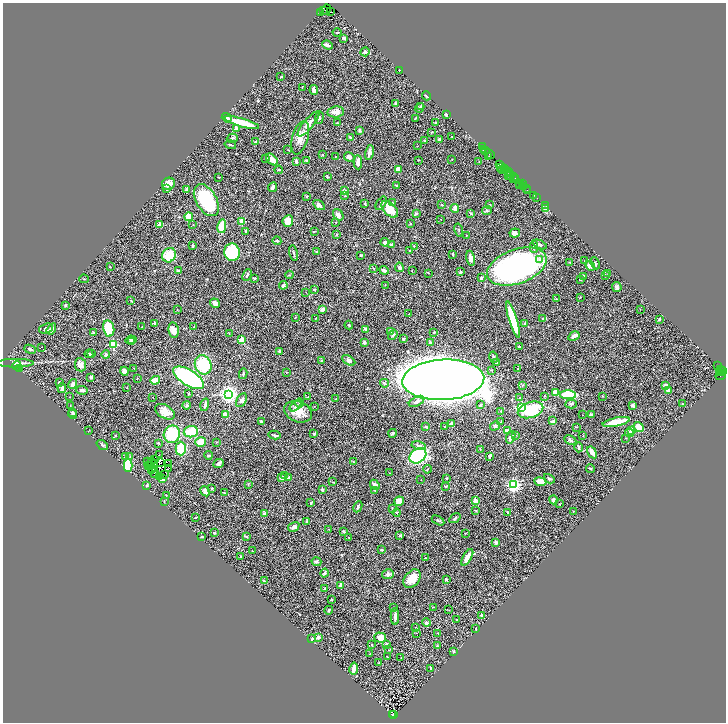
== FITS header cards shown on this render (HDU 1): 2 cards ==
NAXIS1  =                 1447
NAXIS2  =                 1440

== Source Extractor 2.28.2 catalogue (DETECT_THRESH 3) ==
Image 1447 x 1440 px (HDU 1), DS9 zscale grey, zoomed out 1/2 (1 PNG px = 2 x 2 image px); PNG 728 x 724 px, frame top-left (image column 2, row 1439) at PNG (3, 3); each listed source drawn as its Kron ellipse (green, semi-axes under 4 px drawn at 4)
Background 1.58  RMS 0.057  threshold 0.171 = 3 sigma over >= 5 px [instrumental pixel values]
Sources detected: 478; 58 cannot appear on this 1/2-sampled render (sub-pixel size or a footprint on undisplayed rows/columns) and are neither listed nor drawn; the other 420 listed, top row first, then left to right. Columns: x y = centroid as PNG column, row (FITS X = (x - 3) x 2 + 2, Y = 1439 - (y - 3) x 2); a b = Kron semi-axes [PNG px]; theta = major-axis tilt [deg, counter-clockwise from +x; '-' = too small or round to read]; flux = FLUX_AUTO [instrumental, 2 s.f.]
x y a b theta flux
323 10 4 1 - 270
326 10 5 2 - 520
320 12 2 1 - 51
330 12 4 2 - 410
337 33 4 2 - 8.7
344 38 4 2 - 15
328 45 6 2 -22 52
365 52 5 3 - 23
399 70 2 2 - 20
281 77 3 1 - 6.1
302 87 2 2 - 4.3
314 90 5 3 - 73
427 96 4 2 - 16
396 103 4 3 - 17
421 106 4 3 - 13
420 108 5 4 - 17
336 112 8 5 8 78
446 114 3 2 - 17
319 117 6 3 88 15
227 118 5 3 - 62
416 118 3 2 - 5.9
337 122 2 2 - 9
436 122 3 2 - 8.2
242 123 18 3 -15 370
309 124 16 5 50 77
236 129 3 2 - 70
360 130 3 2 - 17
431 132 3 2 - 5.4
350 137 3 3 - 6.5
452 137 2 2 - 4.6
232 138 5 3 - 19
300 138 17 8 74 99
440 139 3 2 - 28
424 140 2 2 - 14
255 142 2 2 - 14
230 145 6 2 -14 14
417 146 2 2 - 3.6
482 147 2 1 - 100
288 150 3 2 - 5
484 150 3 1 - 240
486 151 2 2 - 110
369 152 7 3 78 53
490 154 6 2 -43 220
322 155 3 2 - 3.6
489 156 2 1 - 68
335 157 2 1 - 3.6
349 157 5 4 - 42
265 159 4 2 - 8.7
272 159 7 4 -45 83
452 159 2 2 - 3.6
306 160 3 2 - 13
418 160 2 2 - 4.9
296 162 4 3 - 27
358 162 7 3 -87 71
479 162 3 2 - 4.9
499 164 3 1 - 58
501 167 4 2 - 350
505 168 3 2 - 180
398 169 3 3 - 120
503 169 4 2 - 320
506 169 2 1 - 60
279 170 4 3 - 10
508 171 2 1 - 140
510 173 3 2 - 310
508 175 2 1 - 320
510 176 3 1 - 100
219 177 2 2 - 6.3
327 177 3 2 - 8.1
514 177 3 1 - 180
513 178 2 1 - 150
515 178 3 1 - 110
520 183 3 1 - 120
169 184 6 6 - 79
522 184 2 1 - 26
397 186 3 2 - 8.5
519 186 2 1 - 110
524 186 3 2 - 170
273 187 5 3 - 23
167 189 4 3 - 21
187 189 4 3 - 45
526 189 3 1 - 220
344 190 4 3 - 12
527 190 3 1 - 110
534 195 2 1 - 32
307 196 3 3 - 8.4
345 196 3 2 - 9.1
537 198 2 1 - 80
206 200 17 10 -59 720
365 203 3 3 - 12
381 203 7 3 56 27
392 203 3 3 - 8.8
319 205 6 4 -33 39
442 205 2 2 - 6.6
490 205 3 2 - 9.8
546 206 3 1 - 29
455 208 4 3 - 55
390 209 10 6 -46 180
546 209 4 4 - 34
487 211 5 3 - 16
470 213 3 3 - 11
416 214 4 2 - 17
338 215 6 4 -51 34
189 217 4 3 - 130
440 219 2 1 - 2.9
242 221 2 2 - 280
288 221 6 5 - 140
335 222 3 2 - 5.2
410 223 3 2 - 8.2
193 224 2 2 - 4.1
160 225 3 2 - 110
222 226 7 3 78 350
458 230 7 2 -77 9.1
246 231 3 2 - 14
315 231 3 2 - 3.4
515 233 5 4 - 33
337 234 3 2 - 7.7
466 235 2 1 - 2.9
277 241 4 3 - 16
385 242 4 2 - 43
391 245 3 3 - 18
540 245 7 3 -24 20
192 246 3 2 - 17
414 246 3 2 - 8.2
534 247 6 3 89 15
409 251 2 2 - 6.3
232 252 9 8 - 640
317 252 2 2 - 32
294 253 8 2 -78 13
453 254 4 2 - 11
169 255 7 6 - 270
361 255 2 2 - 15
471 258 7 4 -78 60
540 259 4 4 - 25
584 261 3 2 - 6.5
570 262 3 2 - 14
595 263 6 2 -65 9
517 266 31 17 20 3000
590 266 5 4 - 40
110 267 2 2 - 9.3
399 267 5 4 - 39
373 268 3 2 - 6.5
178 270 4 2 - 8.5
384 270 5 2 - 43
412 270 2 2 - 3.8
460 272 3 3 - 9.2
428 273 4 1 - 4.5
608 273 4 2 - 7.6
247 275 6 3 66 12
289 275 4 2 - 7.8
583 276 3 2 - 5.9
605 276 3 2 - 6.9
254 278 4 2 - 12
481 278 4 3 - 11
84 279 5 2 - 6.9
580 280 2 2 - 9.7
283 285 4 3 - 33
385 285 2 2 - 4.2
617 287 5 4 - 30
314 290 3 3 - 7.9
306 292 2 2 - 4.9
580 297 3 2 - 5.1
556 299 3 2 - 6.7
131 301 4 2 - 6.6
215 303 5 3 - 58
66 305 2 2 - 39
177 309 2 2 - 5.6
323 309 4 3 - 53
640 309 2 1 - 2.8
409 314 2 2 - 7.3
295 318 3 2 - 4.6
315 318 2 1 - 6
543 319 3 3 - 20
659 319 3 2 - 15
513 320 19 4 -73 480
154 323 3 2 - 12
524 323 3 2 - 6
349 325 4 2 - 8.8
194 326 2 2 - 4.1
142 327 2 1 - 3.2
109 328 8 5 -79 410
46 329 7 4 19 27
51 329 6 4 55 43
366 329 3 2 - 61
174 330 8 5 -80 65
94 332 4 3 - 10
391 332 3 3 - 41
434 332 2 2 - 24
229 334 3 2 - 4.6
393 335 6 3 54 26
574 336 6 3 30 52
403 339 3 3 - 24
131 340 5 2 - 38
242 340 3 3 - 130
132 342 4 2 - 33
364 342 3 3 - 26
430 343 4 3 - 29
113 345 3 3 - 620
41 347 2 1 - 62
519 347 3 3 - 16
30 349 6 3 -22 20
279 351 4 4 - 19
89 354 4 3 - 17
91 354 4 2 - 12
106 355 4 3 - 23
494 357 6 3 -74 22
322 360 4 3 - 13
349 360 7 4 -29 30
496 362 3 2 - 12
16 363 18 4 0 54
80 365 6 5 - 64
203 365 10 8 -67 480
718 365 3 2 - 730
17 366 4 4 - 14
19 368 4 2 - 9.2
134 368 3 1 - 3.9
518 369 2 2 - 7.9
492 370 3 2 - 7.9
720 370 2 1 - 640
124 371 4 3 - 54
722 371 4 3 - 360
286 372 2 2 - 14
719 372 3 2 - 260
243 374 5 3 - 17
721 375 6 2 34 400
91 377 3 2 - 34
137 378 2 2 - 2.9
188 378 17 7 -31 1500
155 380 5 3 - 140
443 380 41 20 3 33000
59 382 3 3 - 9.2
384 383 4 3 - 23
73 384 5 3 - 39
523 385 3 3 - 7.4
666 385 4 3 - 27
62 388 5 3 - 26
126 388 3 2 - 3.6
82 390 6 3 -4 24
668 390 2 2 - 78
555 392 4 3 - 85
188 394 3 3 - 7.8
228 394 4 4 - 5100
568 395 8 4 -1 450
544 396 3 2 - 8.9
602 396 3 2 - 4.3
70 397 2 2 - 4
153 397 2 2 - 3.2
307 397 2 2 - 4.4
336 398 2 2 - 4.8
520 398 3 2 - 7.3
241 400 7 5 60 38
417 401 8 4 28 42
300 403 5 3 - 14
571 404 6 3 3 16
682 404 3 1 - 4.2
70 405 2 2 - 4.3
187 405 4 3 - 19
205 405 6 2 74 34
480 405 3 3 - 13
633 405 4 3 - 22
296 406 7 4 43 29
314 406 2 1 - 2.9
522 408 3 3 - 1900
531 410 13 7 17 490
501 411 2 2 - 14
72 412 3 2 - 11
165 412 11 6 -31 110
298 412 14 10 -21 150
73 414 4 4 - 17
225 415 4 4 - 59
582 415 2 1 - 2.5
591 415 3 3 - 18
261 421 3 3 - 8.8
553 421 4 2 - 37
501 422 3 2 - 11
616 422 14 3 12 270
452 424 4 3 - 31
444 426 3 2 - 6.1
495 426 5 4 - 19
426 427 3 2 - 15
576 427 2 2 - 4.7
638 427 5 5 - 100
507 430 4 3 - 22
631 430 3 3 - 23
88 431 2 2 - 3.1
191 432 7 5 7 220
393 433 4 3 - 22
629 433 4 3 - 110
172 434 9 8 - 470
314 434 3 2 - 19
275 435 6 2 -10 22
516 435 3 2 - 11
115 436 3 2 - 5.5
583 436 2 2 - 4
511 437 6 3 71 49
626 438 2 2 - 3.9
570 440 6 3 -27 19
201 442 5 5 - 140
216 442 2 2 - 4.7
158 443 3 2 - 7.8
102 445 6 4 -39 16
419 446 7 4 -11 32
578 447 5 2 - 21
181 449 7 5 -89 450
480 450 2 2 - 5.1
592 452 6 3 -58 75
160 455 2 1 - 5.1
208 455 4 3 - 11
130 456 4 3 - 11
418 456 9 7 37 1100
490 456 4 2 - 18
126 457 4 3 - 11
154 459 2 1 - 1.7
148 461 2 1 - 2.6
151 461 2 1 - 4.2
161 462 2 1 - 4.5
353 462 3 2 - 8.3
168 463 2 1 - 5.2
154 464 2 1 - 3.2
218 464 5 4 - 22
128 465 7 4 89 440
148 465 2 1 - 10
151 465 3 1 - 2.1
168 469 4 1 - 7.8
427 469 4 2 - 6.7
590 469 4 3 - 9.1
152 470 3 1 - 4.3
154 472 6 1 -75 0.19
390 473 2 1 - 5.6
155 475 2 1 - 7
164 475 2 1 - 4.3
160 476 2 1 - 4.3
285 476 3 3 - 9.3
282 478 2 2 - 110
288 478 3 3 - 15
446 478 2 2 - 8.2
162 479 2 2 - 180
421 479 2 1 - 3.3
549 479 6 3 -28 21
333 482 2 2 - 6.7
540 482 6 4 -10 98
248 484 4 2 - 5.4
375 485 5 4 - 60
513 485 3 3 - 2300
147 486 4 3 - 11
445 486 3 2 - 10
212 488 3 2 - 13
322 489 4 2 - 18
375 490 4 2 - 8.3
205 491 5 3 - 44
224 493 3 2 - 5.2
166 496 3 2 - 4.9
553 500 4 3 - 38
164 501 3 2 - 3.9
399 501 5 4 - 95
475 501 2 2 - 240
311 503 3 3 - 11
559 504 2 1 - 5.3
358 507 6 2 65 23
392 508 3 2 - 6.8
475 510 3 3 - 6
574 511 3 2 - 6.2
397 512 4 2 - 7.8
265 513 3 3 - 38
508 513 4 2 - 19
196 517 4 2 - 8
455 518 6 3 36 20
438 520 7 3 -28 18
306 522 4 3 - 11
294 527 6 4 31 37
329 529 2 1 - 5.2
343 531 4 3 - 16
214 533 3 2 - 7.9
465 533 3 2 - 3.5
400 535 3 2 - 14
202 537 3 2 - 11
247 537 4 3 - 11
348 537 3 2 - 5.8
496 542 3 2 - 38
382 550 3 2 - 19
252 551 2 1 - 4.8
241 557 3 2 - 12
467 557 9 3 59 110
425 558 2 1 - 5.4
316 562 5 3 - 23
325 573 4 3 - 20
388 574 6 5 - 32
412 579 10 7 51 170
446 579 2 2 - 45
264 581 3 2 - 14
341 585 3 2 - 58
325 589 3 3 - 19
332 599 3 3 - 7.4
394 607 2 1 - 4.5
433 607 3 2 - 5.1
329 610 4 2 - 10
449 610 3 2 - 4
482 615 2 2 - 13
395 616 8 3 89 50
457 619 2 2 - 22
426 623 4 4 - 23
416 627 2 1 - 5.1
475 629 2 2 - 3.6
416 633 2 2 - 6.1
438 633 2 2 - 5.8
318 637 3 2 - 26
380 638 6 5 - 82
312 639 2 2 - 9.6
386 644 3 3 - 19
372 645 2 2 - 20
437 646 3 3 - 8.6
389 650 3 2 - 4.5
454 651 3 3 - 8.1
370 654 2 2 - 3.7
387 657 3 1 - 4.9
401 658 2 1 - 5.3
379 663 2 2 - 7.5
431 668 2 2 - 17
354 669 6 3 80 65
393 714 4 2 - 200
392 715 3 1 - 160
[58 sub-pixel or undisplayed-footprint detections neither listed nor drawn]